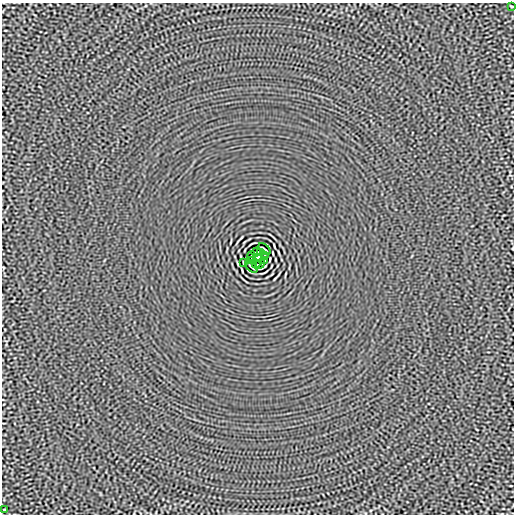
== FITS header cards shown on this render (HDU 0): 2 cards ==
NAXIS1  =                  512
NAXIS2  =                  512

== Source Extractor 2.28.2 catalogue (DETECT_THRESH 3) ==
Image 512 x 512 px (HDU 0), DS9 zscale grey, 1 PNG px = 1 image px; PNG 516 x 516 px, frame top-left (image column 1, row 512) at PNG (2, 3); each listed source drawn as its Kron ellipse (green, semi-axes under 4 px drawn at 4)
Background -5.80e-06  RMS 0.0011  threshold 0.00336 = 3 sigma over >= 5 px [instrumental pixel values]
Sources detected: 14; all 14 listed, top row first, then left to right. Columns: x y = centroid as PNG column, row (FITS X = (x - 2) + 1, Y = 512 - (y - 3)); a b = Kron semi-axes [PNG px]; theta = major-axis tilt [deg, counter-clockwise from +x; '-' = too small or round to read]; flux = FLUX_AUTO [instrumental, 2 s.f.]
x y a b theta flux
512 6 3 2 - 0.064
265 249 7 2 -43 0.086
256 252 5 2 - 0.048
260 252 4 2 - 0.079
251 256 4 2 - 0.057
265 256 4 2 - 0.055
258 258 4 4 - 2.8
251 260 3 2 - 0.06
265 260 4 2 - 0.059
243 263 4 2 - 0.061
256 264 4 2 - 0.067
260 264 5 2 - 0.067
251 267 7 2 -43 0.086
4 510 3 2 - 0.063
At the frame edge (FLAGS 8, measured only in part): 1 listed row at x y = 512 6